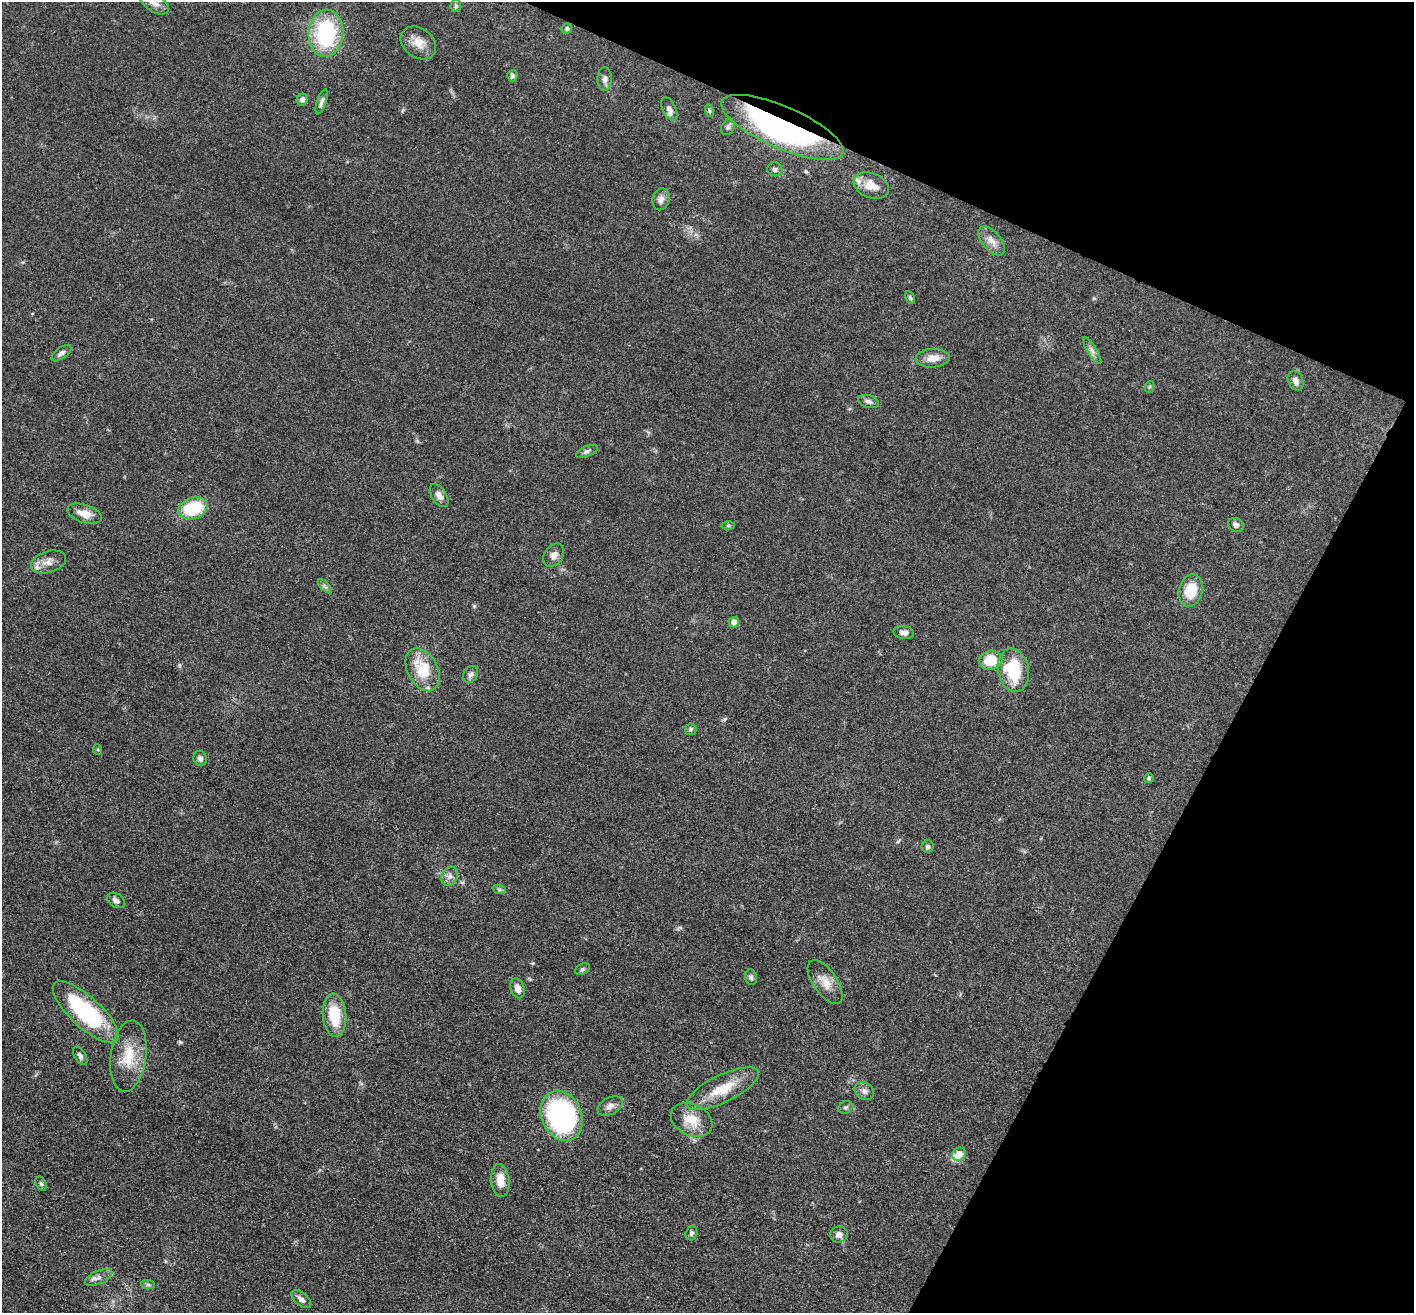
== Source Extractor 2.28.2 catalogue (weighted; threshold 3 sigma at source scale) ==
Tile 8 of 4 x 4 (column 4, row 2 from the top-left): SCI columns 4240-5651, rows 2901-4211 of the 5653 x 5665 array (HDU 1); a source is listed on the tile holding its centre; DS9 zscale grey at full resolution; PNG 1416 x 1315 px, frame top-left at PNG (2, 2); each listed source drawn as its Kron ellipse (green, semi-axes under 4 px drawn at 4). Shown black and unused: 22% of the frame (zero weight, under 3 of 4 exposures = <1% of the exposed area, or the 3 px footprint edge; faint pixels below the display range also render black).
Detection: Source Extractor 2.28.2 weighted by HDU 2 'WHT'; one run over the whole footprint, this tile lists its part. Background 0.0503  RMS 0.0048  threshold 0.0214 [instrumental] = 3 sigma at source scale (4.5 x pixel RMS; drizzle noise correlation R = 1.50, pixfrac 1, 0.05/0.05 arcsec/px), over >= 5 px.
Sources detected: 74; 4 inside a brighter listed object's ellipse — not listed separately; the other 70 listed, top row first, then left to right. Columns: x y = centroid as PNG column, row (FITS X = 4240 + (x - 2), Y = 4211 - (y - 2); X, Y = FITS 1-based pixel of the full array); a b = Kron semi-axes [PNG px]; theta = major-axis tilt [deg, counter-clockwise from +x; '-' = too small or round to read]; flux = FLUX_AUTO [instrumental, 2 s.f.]
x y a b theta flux
154 3 17 8 -33 4.1
456 6 6 5 - 0.87
567 28 5 5 - 0.81
326 33 24 17 85 43
418 43 19 14 -37 6
512 76 6 5 - 1.2
605 79 11 7 88 2.1
302 100 6 5 - 1.9
322 102 13 4 72 1.6
669 109 13 6 -63 2
710 111 6 4 -70 0.71
728 127 8 6 60 1.4
782 127 66 21 -24 160
775 169 7 7 - 1.4
871 186 18 12 -21 7.3
661 199 11 8 75 2.4
992 241 17 9 -49 4.1
910 298 7 4 -64 0.77
1092 350 16 5 -58 2
61 353 11 5 36 1.7
933 358 17 9 3 4.9
1296 381 10 7 -64 2.7
1149 387 6 4 71 0.62
868 401 10 6 -17 1.6
587 451 12 5 23 1.4
439 495 13 7 -57 2.7
193 508 15 10 19 24
85 514 17 9 -18 5.4
1236 525 8 6 -26 1.9
728 526 6 4 -1 0.75
554 555 12 9 55 2.7
48 562 18 10 18 4.4
325 586 9 3 -45 0.91
1191 591 16 11 77 12
734 622 5 5 - 3.4
904 632 10 6 -12 2.6
991 660 12 9 11 12
423 670 23 15 -62 15
1013 670 22 15 -78 25
470 674 9 7 58 1.6
691 729 6 5 - 0.96
98 750 5 3 - 0.49
200 758 8 6 -70 1.6
1149 778 5 4 - 0.76
928 846 6 6 - 1.1
450 876 10 8 65 2.3
499 889 7 4 -18 0.83
116 900 10 6 -32 2.1
582 969 8 5 26 0.94
751 977 8 6 -75 1.2
825 982 25 12 -56 6.5
518 988 10 7 -71 2.7
86 1012 42 15 -42 50
335 1015 21 11 -85 16
80 1056 10 5 -57 1.4
128 1056 36 17 82 14
723 1089 40 14 26 14
864 1091 10 8 -34 2.1
610 1106 13 8 27 2.6
846 1107 7 6 - 1
561 1116 26 20 -68 82
692 1120 22 15 -26 9.6
959 1154 7 6 - 5.6
500 1181 16 9 -83 6.6
41 1184 7 5 -62 0.96
691 1233 7 6 - 1.2
839 1234 9 8 - 2.7
99 1277 15 6 23 2.6
148 1285 7 4 -2 0.97
301 1299 12 6 -40 2.2
Overlapping masked pixels (flux is a lower limit): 1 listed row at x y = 782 127
Isophote crosses this tile's border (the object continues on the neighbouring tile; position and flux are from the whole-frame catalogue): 1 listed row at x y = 154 3